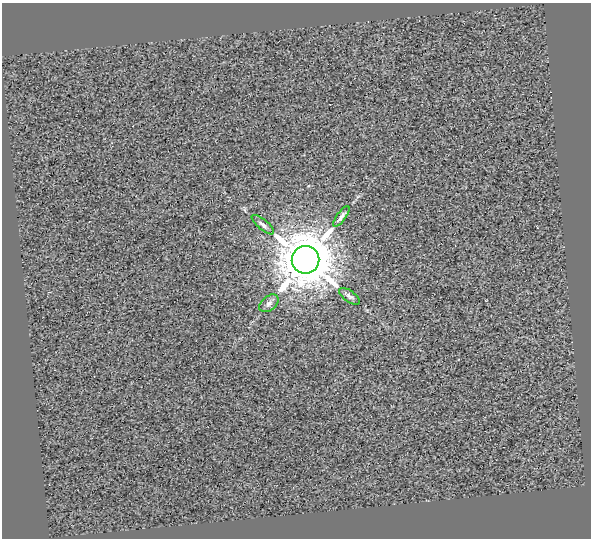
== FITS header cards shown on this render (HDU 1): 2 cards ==
NAXIS1  =                  589
NAXIS2  =                  536

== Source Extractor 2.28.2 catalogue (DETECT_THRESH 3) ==
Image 589 x 536 px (HDU 1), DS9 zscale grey, 1 PNG px = 1 image px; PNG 593 x 540 px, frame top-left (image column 1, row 536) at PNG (2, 3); each listed source drawn as its Kron ellipse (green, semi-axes under 4 px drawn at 4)
Background 0.259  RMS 2.6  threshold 7.78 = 3 sigma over >= 5 px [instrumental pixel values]
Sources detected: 5; all 5 listed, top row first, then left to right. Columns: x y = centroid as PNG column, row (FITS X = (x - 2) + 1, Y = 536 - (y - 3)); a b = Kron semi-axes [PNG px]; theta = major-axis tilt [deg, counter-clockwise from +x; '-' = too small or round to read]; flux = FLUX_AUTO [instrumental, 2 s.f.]
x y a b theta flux
341 216 12 4 54 6.4e+02
263 225 14 5 -40 6.3e+02
305 260 14 13 - 1.2e+06
349 296 12 5 -35 5.3e+02
269 303 11 7 39 7.0e+02